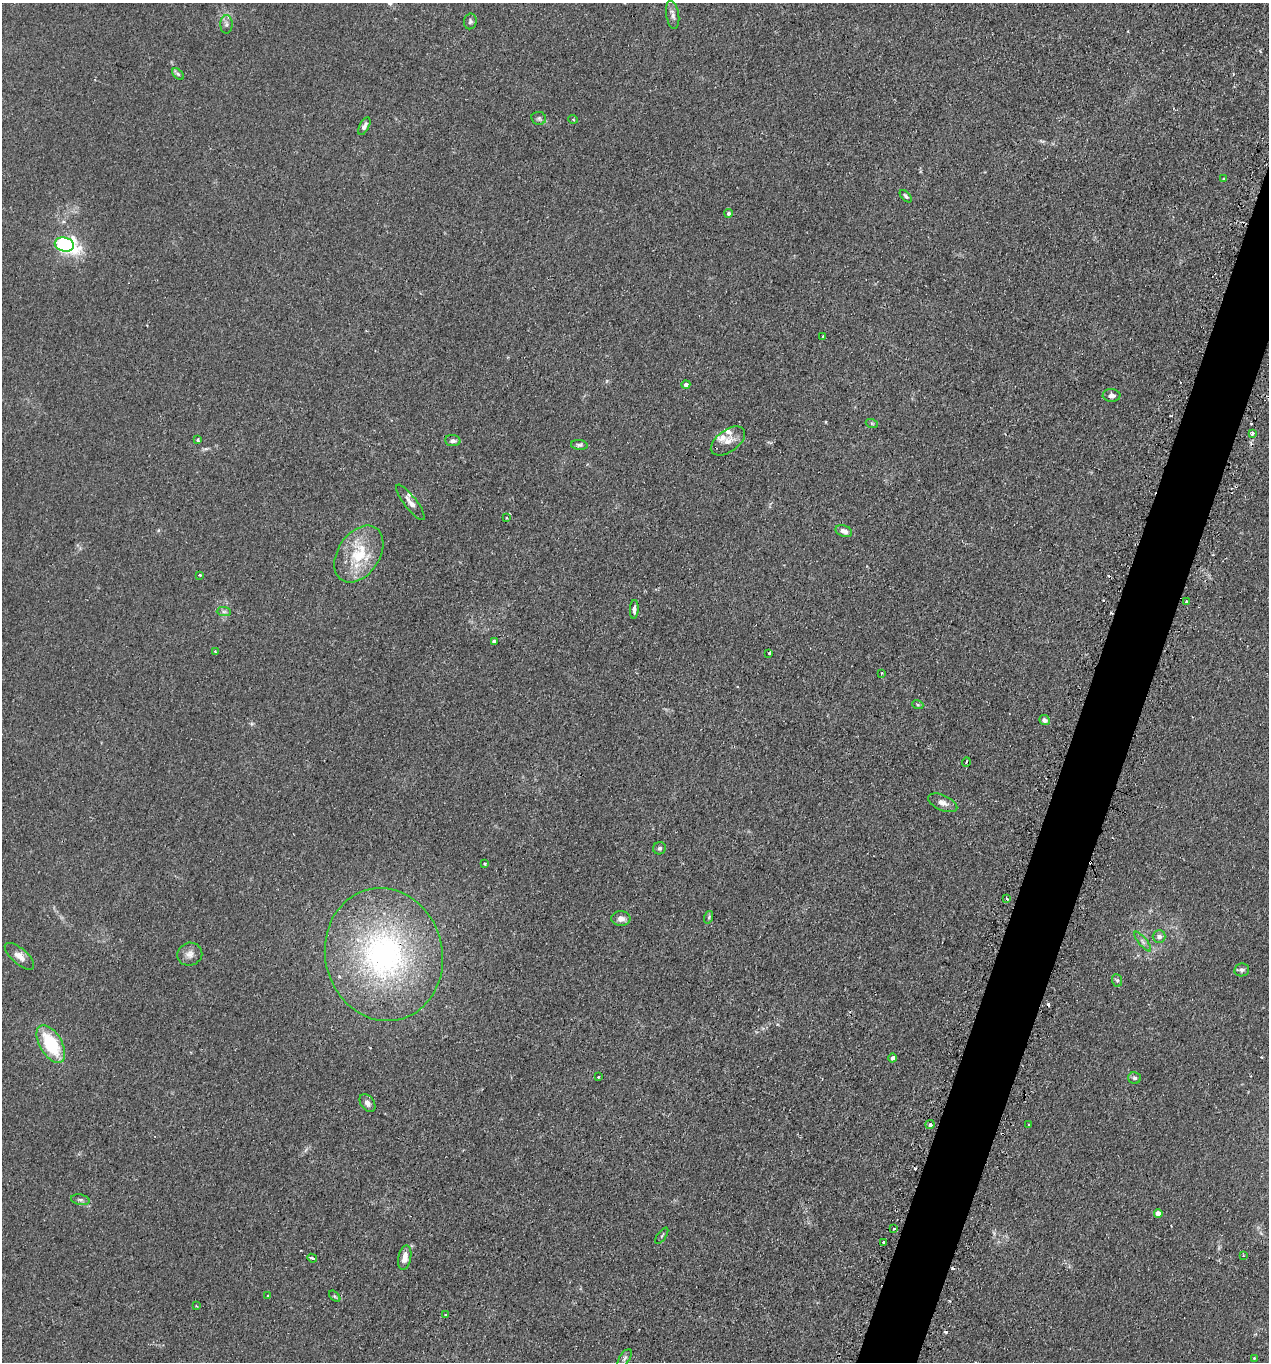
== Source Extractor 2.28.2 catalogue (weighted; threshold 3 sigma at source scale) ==
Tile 10 of 4 x 4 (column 2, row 3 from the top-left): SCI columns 1486-2752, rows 1578-2937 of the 5665 x 5686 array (HDU 1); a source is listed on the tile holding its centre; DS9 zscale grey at full resolution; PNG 1271 x 1364 px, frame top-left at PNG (2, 3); each listed source drawn as its Kron ellipse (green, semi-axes under 4 px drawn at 4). Shown black and unused: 4% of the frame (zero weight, under 2 of 3 exposures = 3% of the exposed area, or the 3 px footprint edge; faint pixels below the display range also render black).
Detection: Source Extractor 2.28.2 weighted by HDU 2 'WHT'; one run over the whole footprint, this tile lists its part. Background 0.0365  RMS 0.0053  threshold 0.0241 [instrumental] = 3 sigma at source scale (4.5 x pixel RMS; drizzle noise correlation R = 1.50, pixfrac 1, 0.05/0.05 arcsec/px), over >= 5 px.
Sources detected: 82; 11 cosmic-ray / hot-pixel residue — neither listed nor drawn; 2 inside a brighter listed object's ellipse — not listed separately; the other 69 listed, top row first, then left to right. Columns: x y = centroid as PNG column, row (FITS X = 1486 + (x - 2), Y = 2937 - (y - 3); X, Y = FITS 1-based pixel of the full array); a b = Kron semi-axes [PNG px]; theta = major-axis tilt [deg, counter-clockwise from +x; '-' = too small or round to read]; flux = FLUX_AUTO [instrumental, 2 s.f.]
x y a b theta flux
673 15 14 6 -81 2.4
470 21 8 6 78 1.2
226 24 9 6 88 1.6
178 74 7 4 -45 0.91
539 118 7 6 - 1.2
573 119 5 3 - 0.48
364 126 9 4 63 1.9
1224 179 4 2 - 0.4
906 196 7 4 -47 1
729 213 4 4 - 1.2
64 245 10 7 -14 130
823 337 3 3 - 1.1
686 384 4 4 - 1.7
1111 395 9 6 -2 2.2
872 424 6 4 -20 0.75
1253 433 3 3 - 2.2
198 440 4 3 - 0.8
453 441 8 5 -5 1.8
728 441 19 11 36 4.7
579 445 8 5 -6 1.1
410 502 22 6 -52 3.8
507 518 4 3 - 0.71
844 531 9 5 -20 2.3
359 554 31 21 56 21
200 575 3 3 - 1.6
1186 602 3 3 - 4.2
634 609 9 4 86 1.5
224 612 7 4 0 1.1
495 641 4 4 - 2.8
215 652 4 2 - 0.42
769 653 3 3 - 1.2
882 673 3 2 - 0.37
918 705 5 3 - 0.6
1044 720 5 5 - 1.8
966 762 5 3 - 0.52
943 803 15 7 -24 3.1
659 848 6 6 - 1.1
485 864 3 2 - 0.82
1007 899 3 3 - 1
709 917 6 4 72 0.72
621 919 9 7 0 3.1
1159 937 6 6 - 2.3
1143 942 12 4 -51 1.8
190 954 12 11 - 3.3
384 955 67 58 -77 130
19 956 18 8 -40 3.9
1242 970 7 6 - 1.6
1117 980 6 5 - 0.88
51 1044 21 11 -59 29
893 1058 4 4 - 1.6
598 1077 3 2 - 0.83
1135 1078 6 5 - 1.1
367 1103 10 6 -53 2.2
930 1125 4 4 - 1.4
1028 1125 3 2 - 0.75
80 1200 9 5 -10 1.3
1158 1213 4 4 - 3.9
894 1228 3 2 - 0.87
662 1236 9 2 55 0.63
884 1242 3 3 - 1.4
1243 1256 3 2 - 0.62
405 1257 13 6 79 4.9
312 1258 5 3 - 3.5
268 1296 3 3 - 0.56
335 1296 7 4 -45 0.81
196 1306 3 3 - 0.51
445 1315 3 3 - 0.72
625 1358 10 5 56 1.2
1254 1358 3 2 - 0.88
Overlapping masked pixels (flux is a lower limit): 1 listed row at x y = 384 955